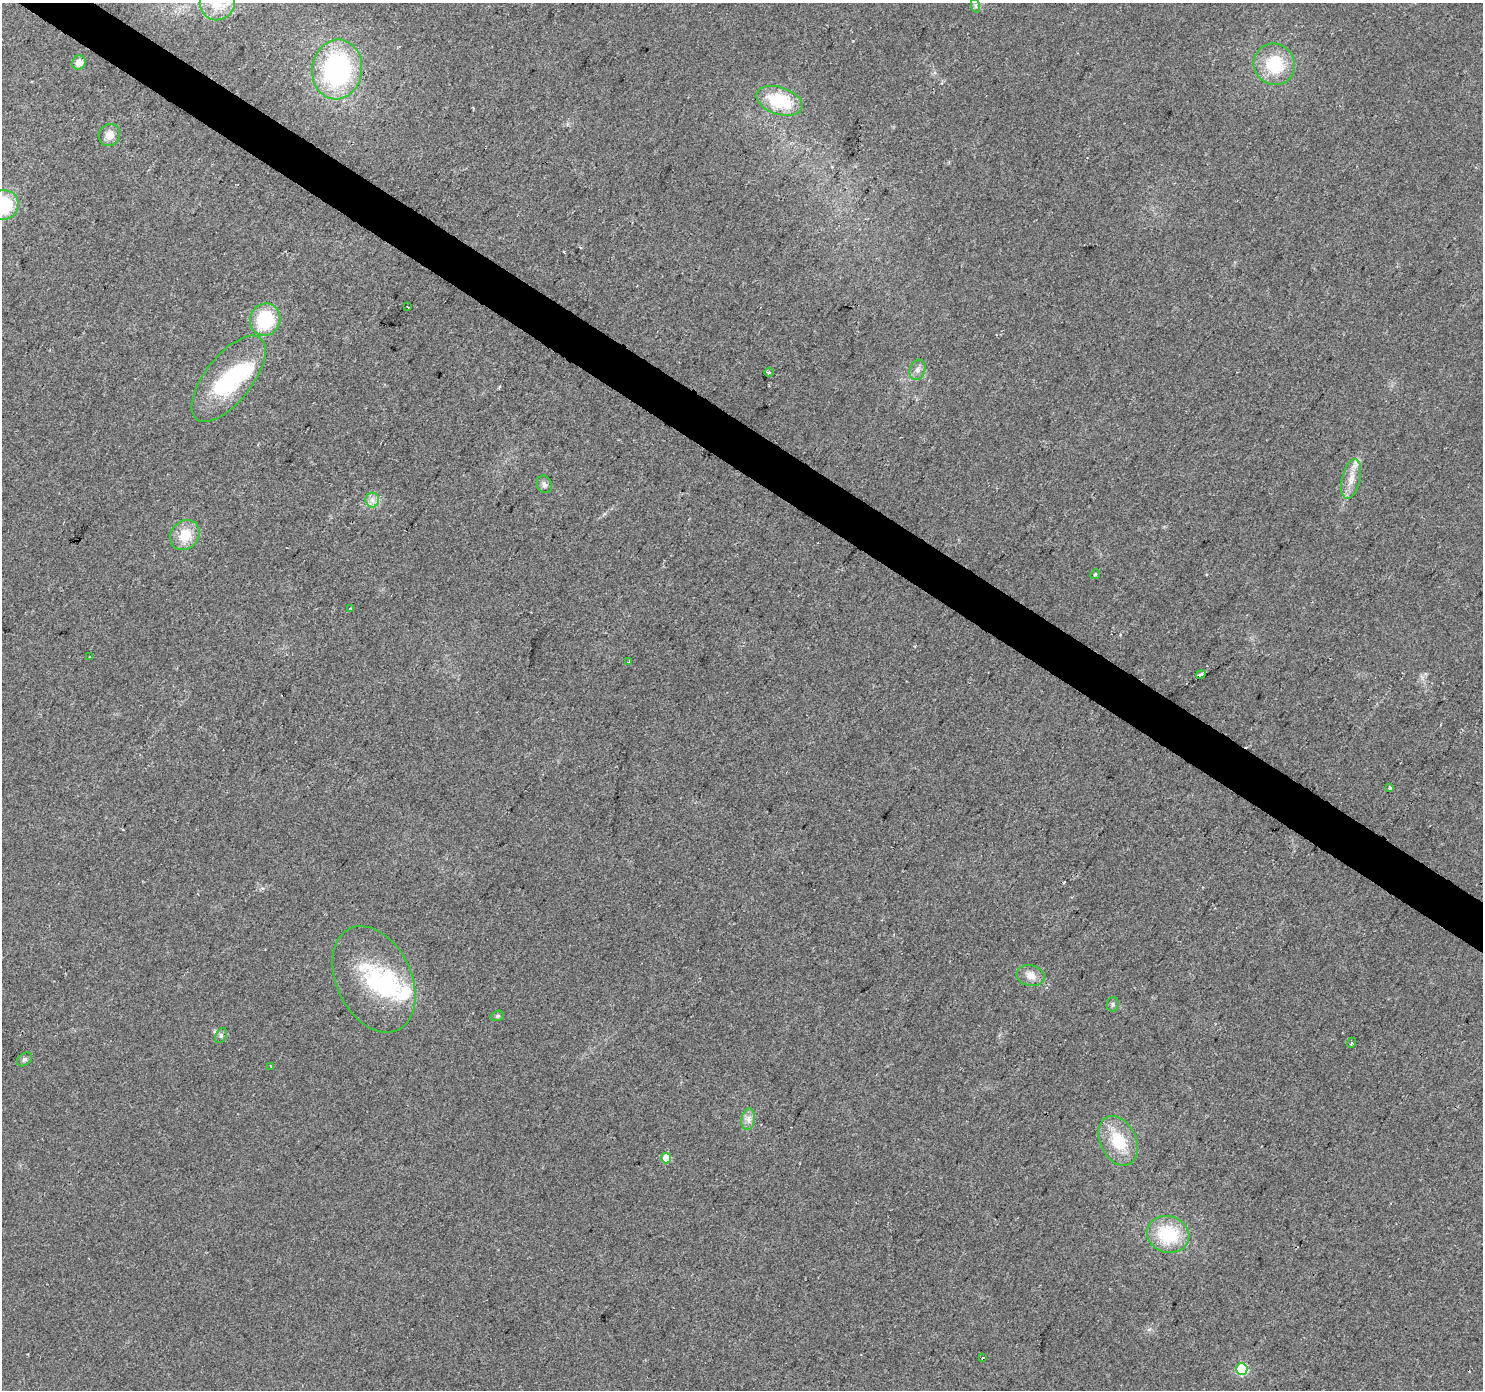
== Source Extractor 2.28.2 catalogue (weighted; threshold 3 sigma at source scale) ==
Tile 11 of 4 x 4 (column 3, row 3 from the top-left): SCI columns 2964-4444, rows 1572-2959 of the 5931 x 5985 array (HDU 1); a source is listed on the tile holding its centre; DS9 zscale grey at full resolution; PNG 1485 x 1392 px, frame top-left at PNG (2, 3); each listed source drawn as its Kron ellipse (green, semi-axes under 4 px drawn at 4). Shown black and unused: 3% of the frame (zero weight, under 2 of 3 exposures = <1% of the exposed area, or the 3 px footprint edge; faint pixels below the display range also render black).
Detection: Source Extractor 2.28.2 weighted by HDU 2 'WHT'; one run over the whole footprint, this tile lists its part. Background 0.0505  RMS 0.0082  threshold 0.0368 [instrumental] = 3 sigma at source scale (4.5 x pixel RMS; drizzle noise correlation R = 1.50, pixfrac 1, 0.0396/0.0396 arcsec/px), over >= 5 px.
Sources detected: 45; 3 inside a brighter object's white glare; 3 cosmic-ray / hot-pixel residue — neither listed nor drawn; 2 inside a brighter listed object's ellipse — not listed separately; the other 37 listed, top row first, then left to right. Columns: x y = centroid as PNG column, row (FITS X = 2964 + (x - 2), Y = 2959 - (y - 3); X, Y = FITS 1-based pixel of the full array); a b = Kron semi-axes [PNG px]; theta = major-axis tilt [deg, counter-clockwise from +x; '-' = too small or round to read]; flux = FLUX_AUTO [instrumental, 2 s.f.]
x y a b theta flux
217 3 17 17 - 21
976 6 7 4 -71 1.5
79 63 7 6 - 7
1274 64 21 20 - 38
337 69 30 25 82 130
780 101 24 13 -18 42
109 135 11 10 - 7.1
3 205 15 14 - 46
408 307 3 2 - 0.82
265 320 16 15 - 45
917 370 10 7 70 3.9
769 372 5 4 - 1.4
229 379 52 23 52 75
1351 479 20 9 76 10
544 484 9 7 -65 2.7
372 500 7 6 - 3.8
185 535 16 13 50 19
1095 574 5 4 - 1.2
351 609 3 3 - 1.3
89 657 3 2 - 0.61
629 661 3 2 - 0.98
1201 674 5 3 - 8.8
1390 788 3 3 - 1.9
1031 976 14 10 -12 7
374 979 56 37 -65 75
1113 1004 7 6 - 1.8
497 1016 7 5 17 1.5
221 1035 8 5 64 1.9
1351 1043 5 3 - 1
24 1059 8 6 37 2
271 1066 3 2 - 1.2
748 1119 11 6 81 4.3
1118 1141 26 18 -64 30
666 1158 5 5 - 16
1168 1234 21 18 -17 43
983 1358 3 2 - 1.4
1242 1369 6 5 - 64
Isophote crosses this tile's border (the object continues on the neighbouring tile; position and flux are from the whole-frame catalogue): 2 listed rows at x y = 217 3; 3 205
Unlisted compact peaks at least as high as the median listed source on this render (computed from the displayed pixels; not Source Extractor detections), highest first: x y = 1149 1329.